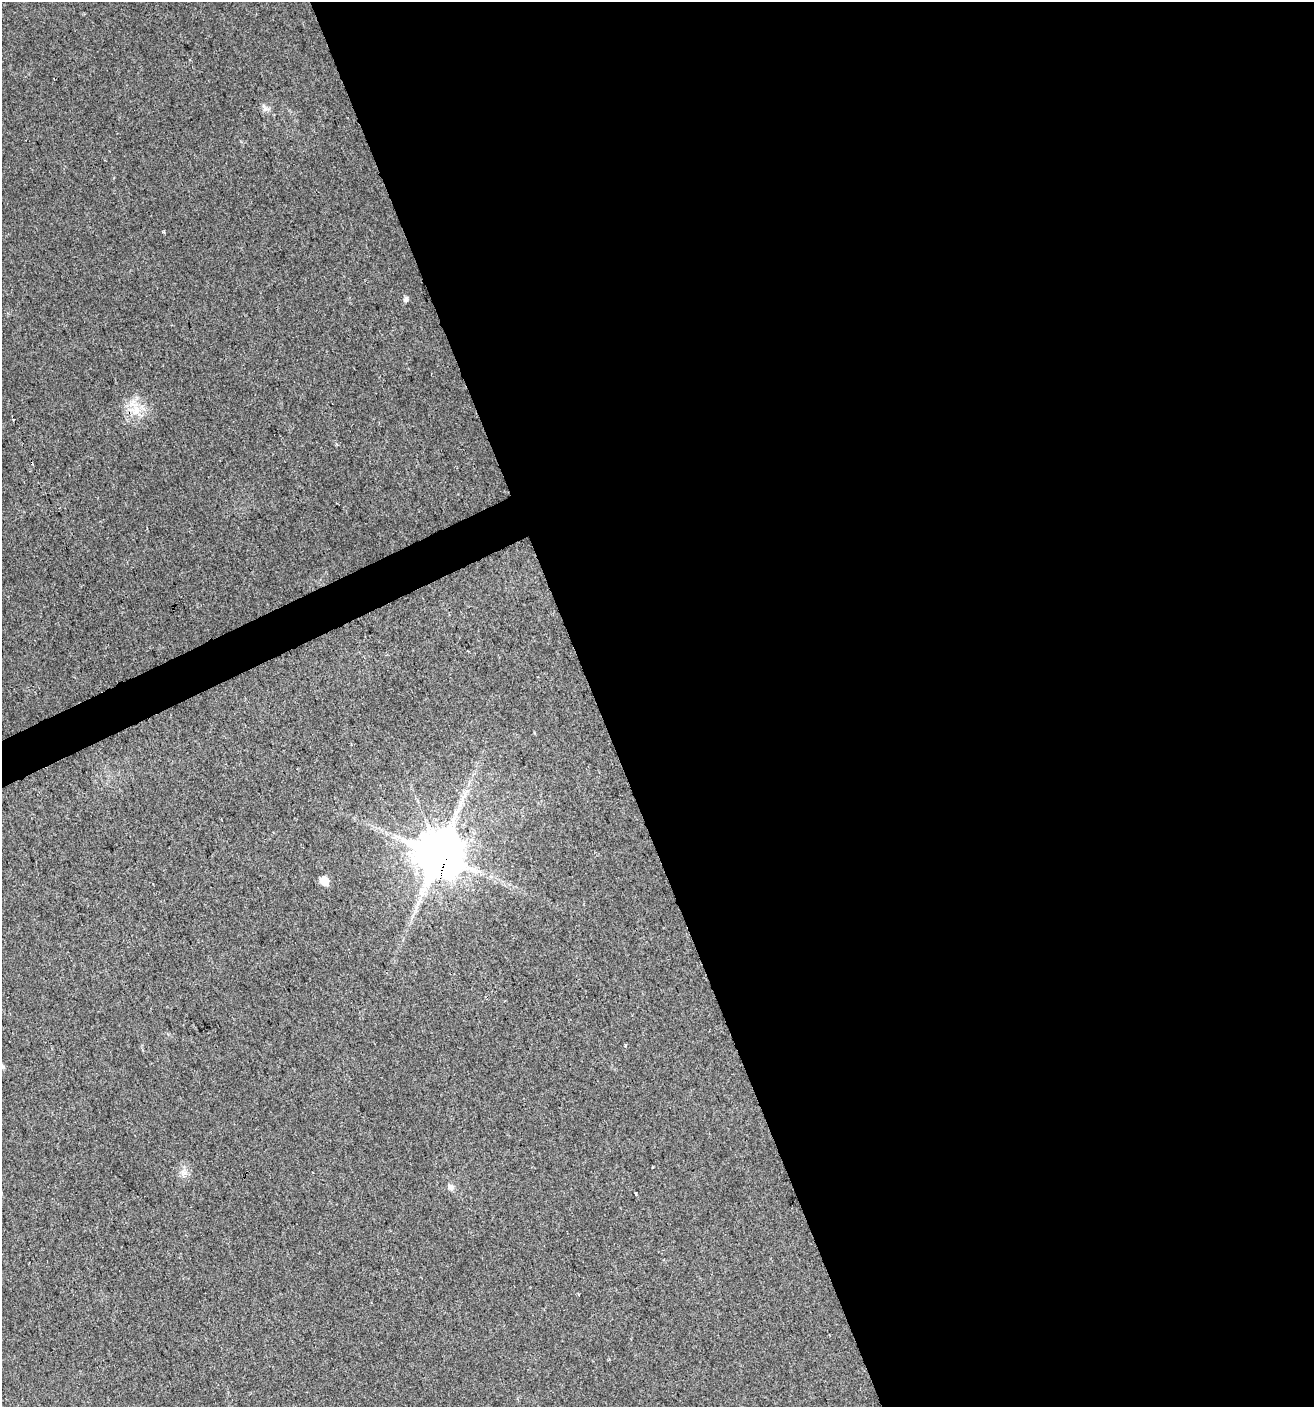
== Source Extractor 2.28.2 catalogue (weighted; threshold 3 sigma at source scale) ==
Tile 8 of 4 x 4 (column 4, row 2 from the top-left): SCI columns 4078-5389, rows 2809-4213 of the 5474 x 5618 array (HDU 1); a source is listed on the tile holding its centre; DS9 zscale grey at full resolution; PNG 1316 x 1409 px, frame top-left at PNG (2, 2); no overlay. Shown black and unused: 56% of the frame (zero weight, under 2 of 3 exposures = <1% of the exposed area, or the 3 px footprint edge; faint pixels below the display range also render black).
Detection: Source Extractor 2.28.2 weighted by HDU 2 'WHT'; one run over the whole footprint, this tile lists its part. Background 0.0185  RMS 0.0053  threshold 0.0238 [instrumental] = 3 sigma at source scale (4.5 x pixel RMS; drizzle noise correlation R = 1.50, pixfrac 1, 0.0396/0.0396 arcsec/px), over >= 5 px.
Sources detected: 12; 1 long thin detection or spike segment (spike, bleed or trail) — not listed; the other 11 listed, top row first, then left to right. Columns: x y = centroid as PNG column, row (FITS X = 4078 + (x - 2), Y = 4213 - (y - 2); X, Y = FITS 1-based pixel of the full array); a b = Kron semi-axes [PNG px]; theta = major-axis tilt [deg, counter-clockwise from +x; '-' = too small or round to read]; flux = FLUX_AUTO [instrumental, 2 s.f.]
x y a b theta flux
266 109 10 5 11 1.7
406 299 6 5 - 1.7
136 410 17 13 -82 9.4
439 855 13 12 - 3100
324 880 6 6 - 13
625 1045 3 3 - 0.95
2 1066 5 5 - 0.92
652 1168 3 2 - 0.47
183 1173 9 9 - 2.9
451 1187 8 6 -60 2.3
636 1194 3 2 - 0.74
Overlapping masked pixels (flux is a lower limit): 1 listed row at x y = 439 855
Isophote crosses this tile's border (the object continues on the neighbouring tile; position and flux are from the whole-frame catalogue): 1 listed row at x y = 2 1066
Unlisted compact peaks at least as high as the median listed source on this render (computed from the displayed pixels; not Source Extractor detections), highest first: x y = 163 232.